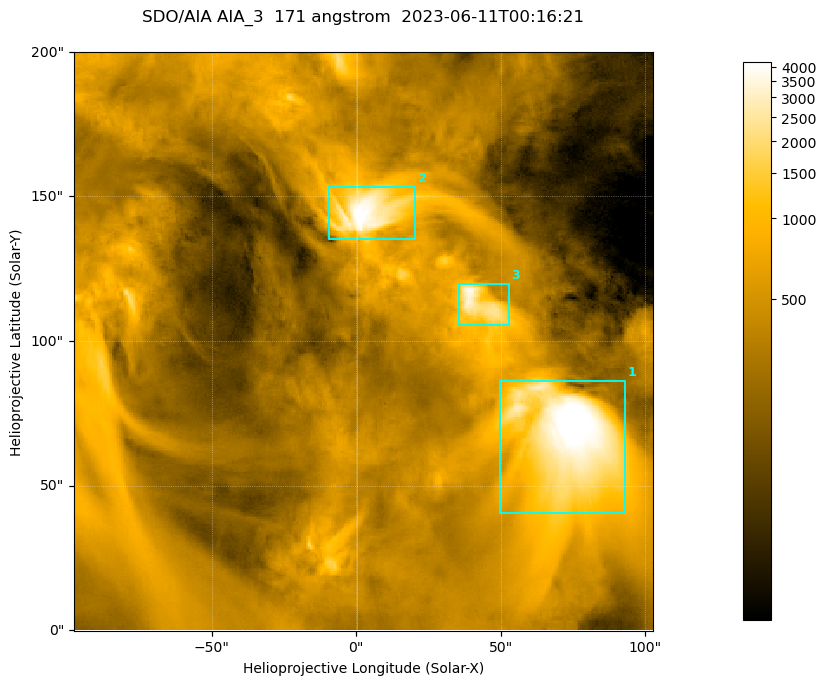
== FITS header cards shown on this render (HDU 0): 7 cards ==
TELESCOP= 'SDO/AIA '
INSTRUME= 'AIA_3   '
WAVELNTH=                  171
WAVEUNIT= 'angstrom'
DATE-OBS= '2023-06-11T00:16:21.353'
CTYPE1  = 'HPLN-TAN'
CTYPE2  = 'HPLT-TAN'

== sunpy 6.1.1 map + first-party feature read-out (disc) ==
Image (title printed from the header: SDO/AIA AIA_3  171 angstrom  2023-06-11T00:16:21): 334 x 334 px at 0.599 arcsec/px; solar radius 945 arcsec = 1577 px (partial field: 1.4% of the solar disc is inside the frame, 100% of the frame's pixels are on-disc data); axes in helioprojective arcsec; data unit not stated in the header (colour bar unlabelled)
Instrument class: DISC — disc imager (sunpy class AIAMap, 171 A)
Bright regions (active regions / flare kernels): reference = the on-disc median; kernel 3 px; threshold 5 sigma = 1107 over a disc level ~360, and >= 1.15x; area >= 111 px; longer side >= 4 px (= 2.4 arcsec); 3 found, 3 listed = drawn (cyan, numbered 1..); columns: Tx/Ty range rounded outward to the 2 arcsec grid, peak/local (2 s.f.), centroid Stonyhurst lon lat
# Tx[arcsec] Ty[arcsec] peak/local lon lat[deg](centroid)
1 50..94 40..86 14 +4 +4
2 -10..22 134..154 12 +0 +9
3 34..54 104..120 10 +3 +7